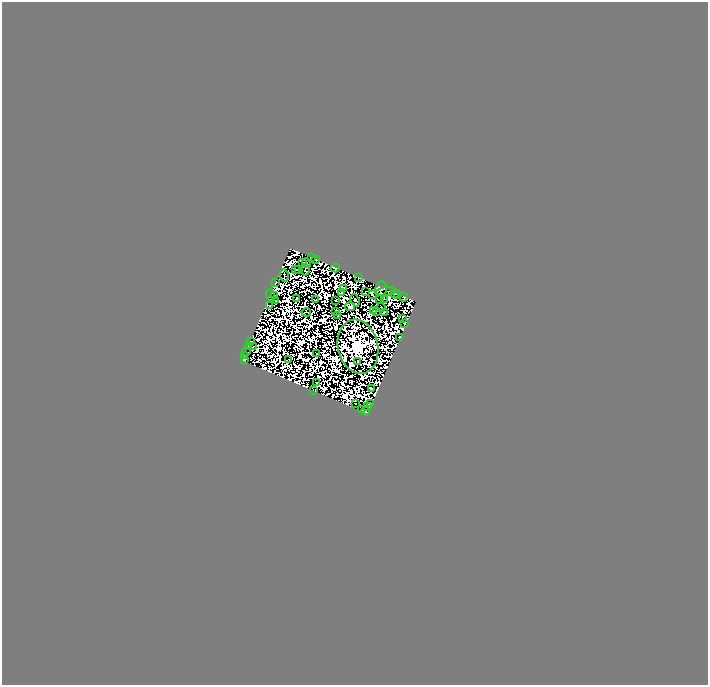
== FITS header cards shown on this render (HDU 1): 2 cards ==
NAXIS1  =                  706
NAXIS2  =                  683

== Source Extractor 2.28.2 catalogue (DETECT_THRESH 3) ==
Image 706 x 683 px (HDU 1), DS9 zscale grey, 1 PNG px = 1 image px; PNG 710 x 687 px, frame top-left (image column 1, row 683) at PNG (2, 2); each listed source drawn as its Kron ellipse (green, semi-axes under 4 px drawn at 4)
Background 0.0384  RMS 1.4e-05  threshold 4.27e-05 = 3 sigma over >= 5 px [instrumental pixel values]
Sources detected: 139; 80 with non-positive FLUX_AUTO (blend fragments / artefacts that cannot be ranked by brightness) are neither listed nor drawn; the other 59 listed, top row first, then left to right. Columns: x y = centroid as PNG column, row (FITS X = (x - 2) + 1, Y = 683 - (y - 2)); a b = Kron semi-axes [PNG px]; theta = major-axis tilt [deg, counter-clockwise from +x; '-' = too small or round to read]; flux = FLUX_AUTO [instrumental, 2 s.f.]
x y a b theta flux
311 257 2 2 - 0.098
316 259 3 3 - 1.9
303 262 4 3 - 0.32
306 263 5 2 - 0.67
335 268 4 3 - 0.86
296 269 3 3 - 1.4
299 270 3 3 - 1.1
305 270 5 2 - 0.24
284 276 6 2 -79 1.2
359 278 3 2 - 0.41
275 283 3 2 - 0.47
343 289 4 3 - 0.72
381 289 7 6 - 0.73
386 291 10 2 7 1.6
365 292 3 2 - 0.11
342 293 2 2 - 0.95
394 293 3 3 - 1
397 294 3 2 - 0.045
270 295 6 3 -72 1.8
274 295 2 2 - 1.1
372 295 3 2 - 1.1
403 297 4 2 - 0.67
296 299 3 2 - 0.9
385 299 3 2 - 0.61
316 300 4 2 - 1.8
336 300 2 2 - 0.44
355 300 6 2 -65 0.53
380 300 2 2 - 0.3
275 301 4 2 - 1.5
270 306 2 2 - 0.85
350 307 5 3 - 0.88
381 307 4 2 - 0.27
336 311 3 2 - 1.5
373 311 3 2 - 0.05
376 311 2 2 - 0.45
306 312 5 2 - 1.1
385 312 4 3 - 1
338 316 3 2 - 0.36
403 319 2 2 - 0.23
405 323 3 2 - 0.34
400 337 3 3 - 1.1
250 342 3 2 - 0.83
249 346 4 2 - 0.83
253 347 4 3 - 1.4
358 347 27 20 -77 830
246 352 4 2 - 0.94
317 353 3 2 - 0.083
244 356 3 2 - 0.49
244 360 3 3 - 1.2
288 360 2 2 - 0.79
358 361 2 2 - 0.93
316 382 2 2 - 1.3
371 388 3 2 - 0.66
313 390 3 2 - 0.41
370 403 3 2 - 0.62
355 404 2 2 - 0.27
368 407 2 2 - 0.13
361 410 3 2 - 0.79
366 411 4 4 - 4.1
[80 non-positive-flux detections neither listed nor drawn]